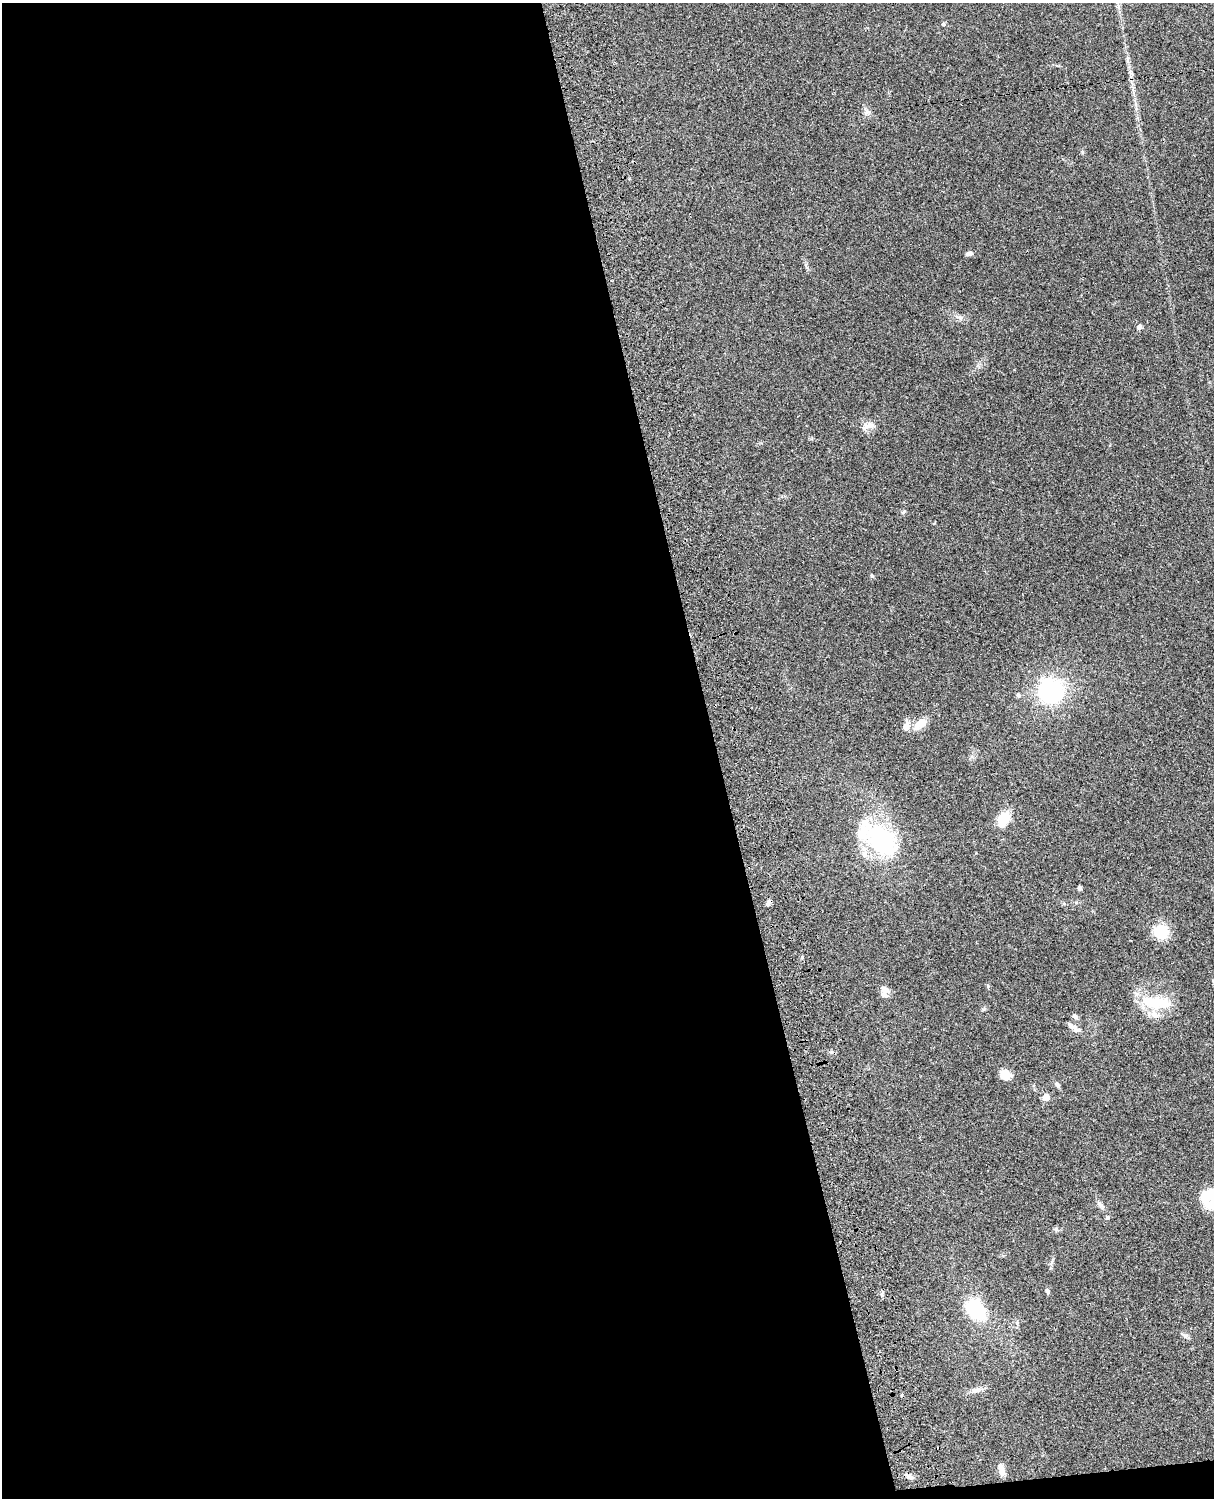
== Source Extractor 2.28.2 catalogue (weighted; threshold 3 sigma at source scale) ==
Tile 9 of 4 x 3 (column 1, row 3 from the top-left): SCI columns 122-1333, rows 277-1772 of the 5087 x 4926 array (HDU 1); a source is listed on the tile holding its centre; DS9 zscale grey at full resolution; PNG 1216 x 1500 px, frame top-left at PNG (2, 3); no overlay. Shown black and unused: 59% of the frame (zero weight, under 3 of 4 exposures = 6% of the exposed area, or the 3 px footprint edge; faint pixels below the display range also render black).
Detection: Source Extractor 2.28.2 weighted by HDU 2 'WHT'; one run over the whole footprint, this tile lists its part. Background 0.0965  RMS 0.0063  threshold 0.0283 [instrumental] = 3 sigma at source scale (4.5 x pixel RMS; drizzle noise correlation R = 1.50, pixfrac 1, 0.05/0.05 arcsec/px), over >= 5 px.
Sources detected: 39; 2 inside a brighter object's white glare — not listed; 5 inside a brighter listed object's ellipse — not listed separately; the other 32 listed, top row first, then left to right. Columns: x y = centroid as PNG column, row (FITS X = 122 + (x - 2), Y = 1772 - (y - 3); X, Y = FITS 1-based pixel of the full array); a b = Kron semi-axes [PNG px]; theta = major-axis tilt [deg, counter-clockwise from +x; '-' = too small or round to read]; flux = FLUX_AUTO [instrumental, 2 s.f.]
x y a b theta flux
943 24 5 5 - 0.9
969 254 10 5 11 1.6
960 318 8 5 -16 1.9
1139 327 6 5 - 2.1
868 426 20 9 12 4.8
903 512 6 4 44 0.86
872 576 7 4 -45 0.74
1051 690 26 25 - 59
1018 695 6 5 - 1.2
920 724 20 10 38 7.4
1003 819 13 9 59 19
881 839 47 28 -41 65
1079 888 5 4 - 1.2
768 903 10 5 62 1.7
1161 931 14 14 - 18
884 989 12 7 -32 3.3
1155 1002 40 14 -6 22
1075 1016 7 6 - 1.7
1071 1026 19 7 -36 3.1
1005 1075 13 12 - 5.3
1057 1085 8 5 -50 1.4
1046 1097 5 5 - 10
1212 1195 21 19 -84 15
1100 1205 10 6 -45 2
1107 1217 6 5 - 0.94
1056 1229 7 4 -56 0.95
1047 1291 7 5 -66 1.2
975 1310 25 17 -48 34
1185 1336 7 6 - 1.5
977 1390 19 6 14 3.3
1001 1470 15 7 -73 4.1
909 1477 10 6 -21 2.4
Isophote crosses this tile's border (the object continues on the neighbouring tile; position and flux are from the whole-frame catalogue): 1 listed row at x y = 1212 1195
Unlisted compact peaks at least as high as the median listed source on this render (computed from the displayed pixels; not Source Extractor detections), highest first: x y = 988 986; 1082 152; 802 958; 807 267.